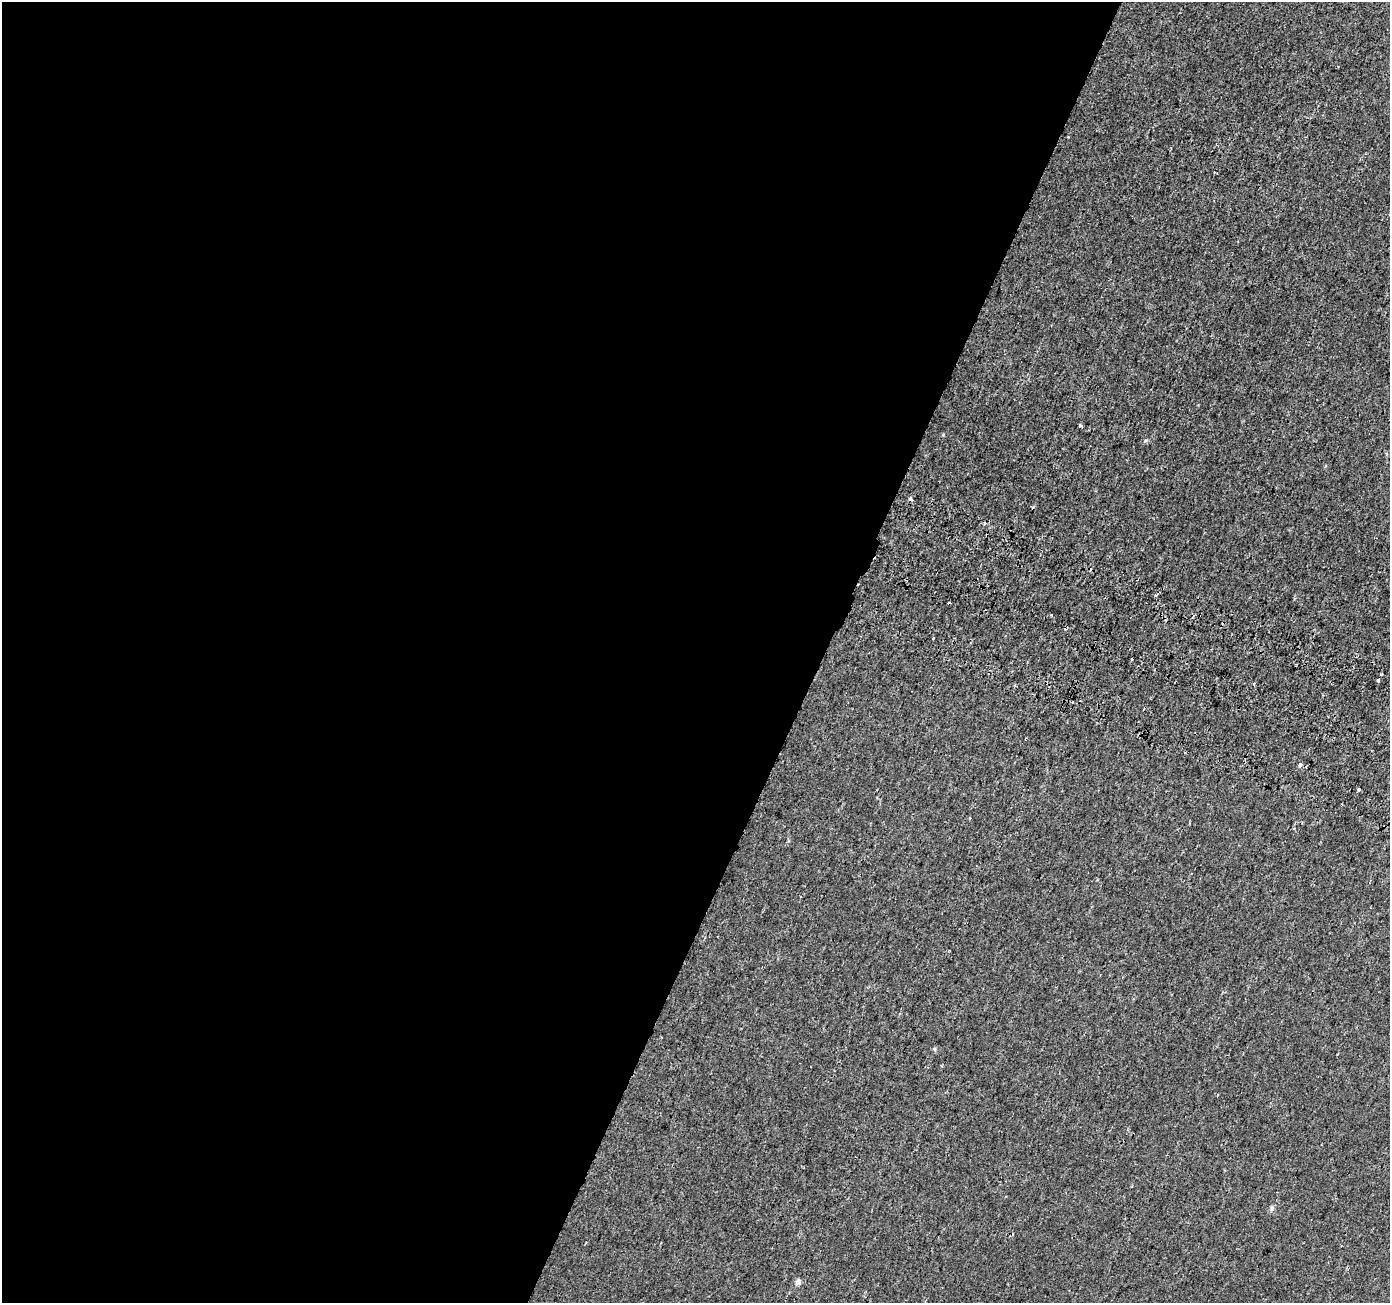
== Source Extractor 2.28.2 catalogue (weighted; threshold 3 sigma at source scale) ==
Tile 5 of 4 x 4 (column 1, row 2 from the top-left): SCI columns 28-1415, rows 2869-4169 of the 5613 x 5800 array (HDU 1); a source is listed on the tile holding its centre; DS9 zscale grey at full resolution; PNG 1392 x 1305 px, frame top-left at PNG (2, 2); no overlay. Shown black and unused: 59% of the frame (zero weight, under 2 of 3 exposures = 3% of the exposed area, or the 3 px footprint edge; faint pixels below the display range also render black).
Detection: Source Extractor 2.28.2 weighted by HDU 2 'WHT'; one run over the whole footprint, this tile lists its part. Background 5.47e-04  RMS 0.0039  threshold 0.0177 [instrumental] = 3 sigma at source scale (4.5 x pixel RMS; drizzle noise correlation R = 1.50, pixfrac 1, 0.0396/0.0396 arcsec/px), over >= 5 px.
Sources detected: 18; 8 cosmic-ray / hot-pixel residue — not listed; the other 10 listed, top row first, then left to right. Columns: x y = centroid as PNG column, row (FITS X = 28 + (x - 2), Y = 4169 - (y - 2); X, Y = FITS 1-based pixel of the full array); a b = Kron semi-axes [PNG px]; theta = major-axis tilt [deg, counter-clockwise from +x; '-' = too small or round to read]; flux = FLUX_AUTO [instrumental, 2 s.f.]
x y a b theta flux
1081 425 4 3 - 0.71
1386 453 4 4 - 0.55
910 499 4 3 - 5
1051 615 3 2 - 0.32
1381 674 3 3 - 3.5
1378 681 3 3 - 2.9
1300 765 4 3 - 1.6
1359 790 3 3 - 1.3
1272 1209 8 6 89 0.85
798 1282 8 6 65 1.3